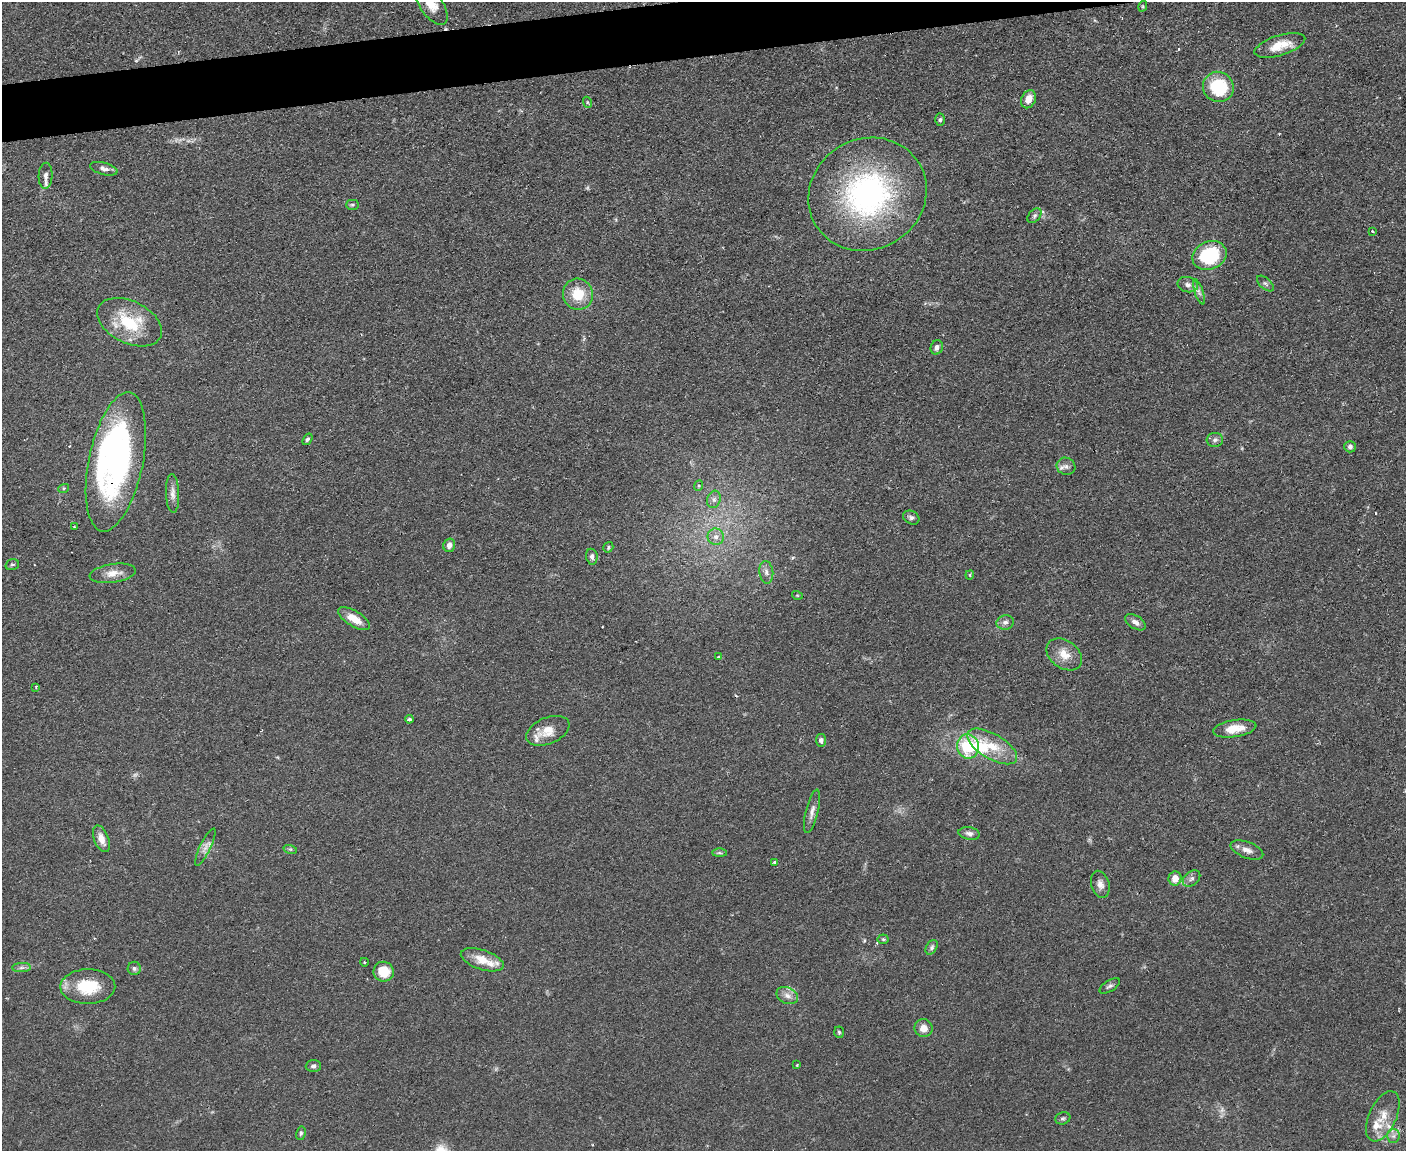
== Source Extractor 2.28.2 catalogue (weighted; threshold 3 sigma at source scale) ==
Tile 8 of 3 x 4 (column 2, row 3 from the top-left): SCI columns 1532-2935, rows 1151-2299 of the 4575 x 4598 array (HDU 1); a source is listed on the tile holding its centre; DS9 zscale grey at full resolution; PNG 1408 x 1153 px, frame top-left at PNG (2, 2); each listed source drawn as its Kron ellipse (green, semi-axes under 4 px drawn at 4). Shown black and unused: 3% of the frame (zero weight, under 2 of 3 exposures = <1% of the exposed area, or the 3 px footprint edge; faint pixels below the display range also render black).
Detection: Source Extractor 2.28.2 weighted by HDU 2 'WHT'; one run over the whole footprint, this tile lists its part. Background 0.083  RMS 0.0059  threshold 0.0264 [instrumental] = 3 sigma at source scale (4.5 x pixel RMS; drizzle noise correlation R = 1.50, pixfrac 1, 0.05/0.05 arcsec/px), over >= 5 px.
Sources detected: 94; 2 too faint to see at this stretch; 2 inside a brighter object's white glare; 4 cosmic-ray / hot-pixel residue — neither listed nor drawn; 5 inside a brighter listed object's ellipse — not listed separately; the other 81 listed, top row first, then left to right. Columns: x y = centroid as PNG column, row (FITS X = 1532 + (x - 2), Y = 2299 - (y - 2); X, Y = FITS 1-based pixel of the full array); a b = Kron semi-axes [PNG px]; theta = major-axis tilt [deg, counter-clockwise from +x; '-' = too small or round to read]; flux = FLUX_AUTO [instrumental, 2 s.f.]
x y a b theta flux
431 4 24 11 -56 9.6
1143 6 5 3 - 0.65
1280 45 26 10 17 11
1218 87 15 15 - 31
1029 99 9 7 64 6.2
587 102 5 3 - 0.66
940 120 6 5 - 1.2
104 169 14 6 -14 2.6
45 176 13 7 87 2.8
867 194 60 55 31 140
352 205 6 5 - 1.1
1034 216 8 5 46 1.5
1372 231 4 3 - 1.2
1209 255 17 14 23 41
1265 284 10 5 -41 1.5
1188 285 10 7 -13 2.9
1199 292 13 4 -71 2.1
578 294 15 15 - 15
129 322 34 21 -26 29
937 347 7 6 - 2.6
307 439 6 4 53 1
1215 440 8 7 - 1.8
1350 447 6 5 - 1.7
116 462 71 27 78 170
1066 466 9 8 - 2.6
698 486 5 3 - 0.72
64 488 5 3 - 0.78
173 493 19 6 -88 3.7
714 499 9 6 75 2.2
911 518 8 6 -30 1.7
74 527 3 2 - 0.62
716 537 8 8 - 2.9
449 545 7 6 - 2.9
608 547 6 4 55 0.91
592 557 8 5 -81 1.9
12 565 7 5 18 1.1
766 572 11 7 -83 2.5
113 573 23 9 8 6.8
970 575 4 3 - 0.71
797 595 5 3 - 0.49
354 619 18 7 -31 9.2
1005 622 9 7 14 2.3
1135 622 11 6 -32 2.8
1064 654 19 14 -35 8.6
719 657 3 3 - 1.2
36 687 3 2 - 0.77
409 719 4 3 - 1.4
1235 729 22 8 9 10
548 731 23 13 22 9.8
821 740 6 5 - 1.7
968 746 12 11 - 26
992 746 28 12 -30 15
812 811 22 6 76 3.7
969 833 11 6 -9 2.3
101 839 14 7 -68 5.3
205 847 20 5 64 3.5
290 849 7 4 -17 0.98
1247 850 17 8 -20 4.5
719 853 7 4 0 1
775 862 3 3 - 1.2
1175 878 7 6 - 5.9
1192 878 10 6 39 2.2
1100 884 14 9 -74 3.7
883 939 5 5 - 0.9
932 947 8 5 59 1.4
482 960 22 9 -18 11
364 962 4 3 - 0.49
21 968 9 4 0 1.7
134 968 7 6 - 1.5
384 972 10 9 - 12
1110 986 11 5 32 1.7
88 987 27 17 0 22
787 995 11 8 -25 3.6
924 1028 9 9 - 5
839 1032 6 4 -84 0.83
797 1065 3 2 - 0.62
313 1066 7 6 - 1.8
1383 1116 27 13 65 11
1063 1118 8 6 20 1.3
301 1133 7 4 80 1.1
1393 1136 6 6 - 1.9
Overlapping masked pixels (flux is a lower limit): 1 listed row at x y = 116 462
Isophote crosses this tile's border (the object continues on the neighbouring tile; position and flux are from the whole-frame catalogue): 1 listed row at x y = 431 4